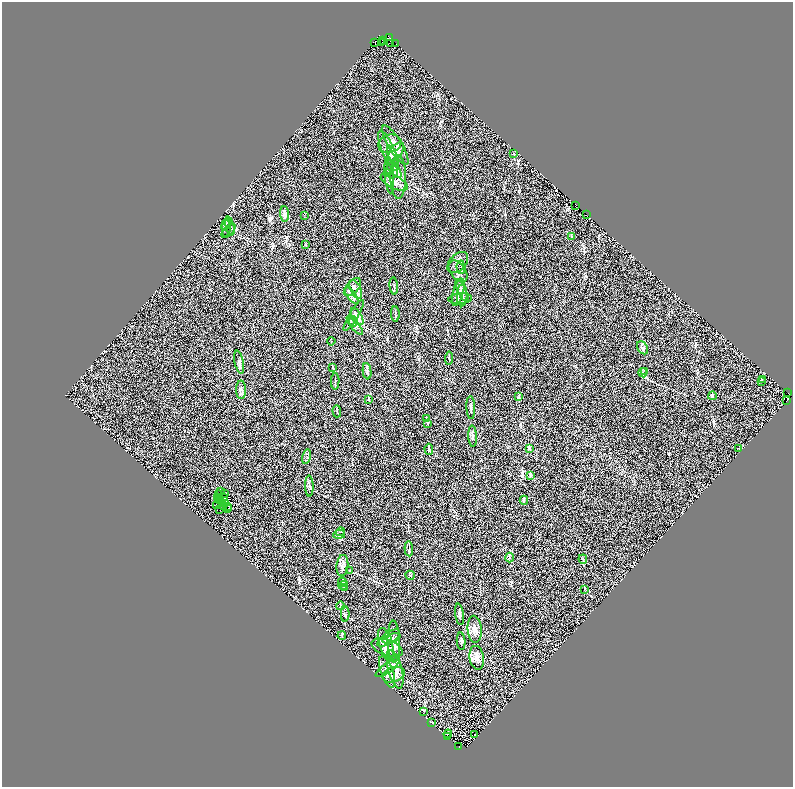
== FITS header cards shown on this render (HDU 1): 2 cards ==
NAXIS1  =                 1582
NAXIS2  =                 1570

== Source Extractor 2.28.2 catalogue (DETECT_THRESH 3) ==
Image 1582 x 1570 px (HDU 1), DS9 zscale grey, zoomed out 1/2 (1 PNG px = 2 x 2 image px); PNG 795 x 789 px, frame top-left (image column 2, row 1570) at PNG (2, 2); each listed source drawn as its Kron ellipse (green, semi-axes under 4 px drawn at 4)
Background 0.637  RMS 0.24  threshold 0.706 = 3 sigma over >= 5 px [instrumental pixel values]
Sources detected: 154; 34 cannot appear on this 1/2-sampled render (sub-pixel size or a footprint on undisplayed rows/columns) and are neither listed nor drawn; the other 120 listed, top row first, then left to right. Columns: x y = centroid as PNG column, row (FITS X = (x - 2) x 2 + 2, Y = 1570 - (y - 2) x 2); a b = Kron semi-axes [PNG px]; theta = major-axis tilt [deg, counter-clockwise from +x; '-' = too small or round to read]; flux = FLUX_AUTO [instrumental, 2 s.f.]
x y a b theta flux
390 38 2 1 - 9.3
382 40 2 1 - 110
384 42 2 2 - 170
375 43 2 1 - 64
382 43 2 1 - 150
390 44 2 1 - 32
396 44 2 1 - 40
390 144 12 9 15 270
395 145 23 6 -59 380
388 151 22 6 -68 350
396 152 11 6 52 230
514 154 3 2 - 29
393 156 11 4 -67 130
394 169 10 5 -54 180
392 171 8 6 -90 160
389 175 18 5 -86 230
398 177 22 8 -90 470
394 182 15 6 -27 290
576 205 3 1 - 64
284 214 8 3 -85 97
304 215 2 1 - 14
587 215 3 1 - 52
226 224 6 3 70 110
230 226 9 4 -76 160
226 228 8 4 88 110
229 231 9 4 44 130
571 237 3 3 - 30
306 245 4 2 - 29
458 263 12 8 46 260
461 267 7 4 -89 100
458 271 12 7 -56 230
394 286 8 2 -84 48
352 287 11 6 47 190
356 289 10 5 -66 190
462 290 12 4 -65 150
458 292 14 5 74 240
462 295 11 5 89 210
352 296 9 4 -55 160
460 299 12 5 4 180
395 314 8 2 -88 48
354 315 18 4 58 170
357 317 9 5 -57 160
353 322 5 3 - 66
355 325 12 3 -51 120
331 341 4 3 - 35
643 348 7 5 -59 110
449 358 7 1 86 32
239 362 11 4 -78 140
333 367 4 2 - 31
367 371 8 3 -82 87
645 371 3 2 - 18
643 373 4 2 - 45
762 379 3 2 - 28
335 381 8 2 89 49
762 382 3 2 - 24
241 390 9 5 90 130
787 393 3 1 - 62
519 396 4 2 - 39
712 396 4 2 - 34
368 400 3 3 - 32
786 401 2 1 - 28
471 408 11 3 -88 96
337 411 6 2 -89 41
427 419 3 3 - 29
428 424 4 3 - 29
473 436 11 2 -88 77
738 448 2 1 - 14
429 449 6 4 -87 67
529 449 4 2 - 37
306 457 7 2 76 65
530 476 3 3 - 44
309 486 10 3 -88 88
221 492 2 1 - 28
224 493 2 1 - 12
219 495 3 1 - 38
217 497 2 1 - 34
223 497 3 1 - 33
218 500 3 1 - 17
219 500 2 2 - 45
524 500 4 2 - 45
226 504 3 1 - 17
217 505 3 1 - 21
228 506 4 2 - 35
223 507 3 2 - 40
228 509 2 1 - 38
220 510 2 1 - 26
340 532 4 3 - 39
339 534 6 2 6 55
409 549 8 2 -87 69
510 558 5 3 - 61
583 559 5 2 - 39
342 566 11 6 83 180
349 570 3 2 - 16
410 575 5 4 - 59
342 582 5 3 - 48
343 585 5 2 - 40
344 588 3 3 - 29
585 589 3 3 - 22
340 606 4 2 - 44
345 614 8 4 -90 78
459 614 11 3 -81 87
475 629 13 7 -85 260
342 636 4 2 - 24
389 638 13 5 33 230
391 638 9 4 18 140
461 641 9 3 -85 73
394 642 21 6 -88 320
386 644 16 6 -73 340
387 648 16 8 -20 350
477 658 12 7 -81 260
388 667 15 5 37 190
395 669 20 7 -75 390
387 672 16 6 -70 260
394 675 11 7 20 260
424 711 3 2 - 26
432 722 4 2 - 22
448 734 4 2 - 24
475 734 2 1 - 13
448 736 3 2 - 18
459 747 2 1 - 120
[34 sub-pixel or undisplayed-footprint detections neither listed nor drawn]